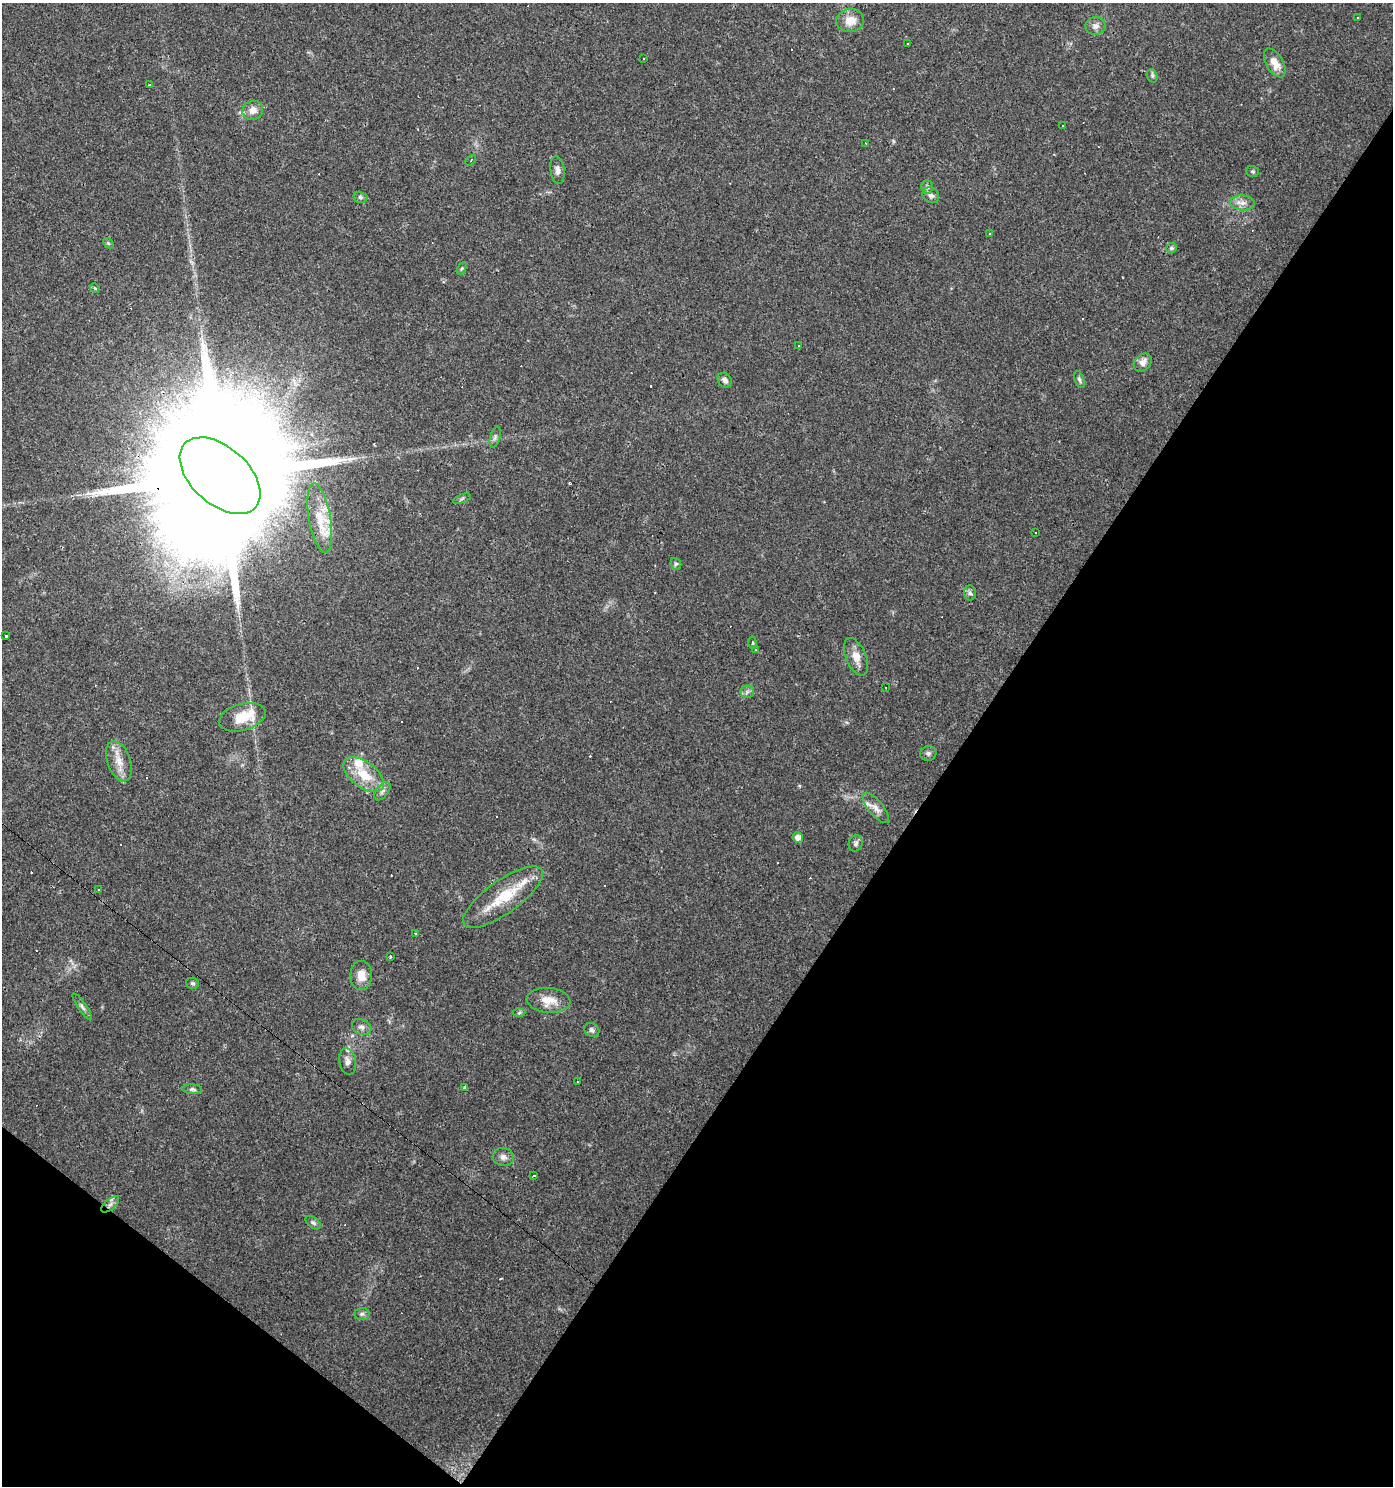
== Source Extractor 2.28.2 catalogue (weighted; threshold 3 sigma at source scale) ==
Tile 15 of 4 x 4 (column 3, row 4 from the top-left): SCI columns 3029-4419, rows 1-1484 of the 5988 x 5939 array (HDU 1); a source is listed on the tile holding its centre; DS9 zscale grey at full resolution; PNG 1395 x 1488 px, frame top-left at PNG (2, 3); each listed source drawn as its Kron ellipse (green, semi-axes under 4 px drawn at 4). Shown black and unused: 35% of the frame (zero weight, under 3 of 4 exposures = <1% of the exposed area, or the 3 px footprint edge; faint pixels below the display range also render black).
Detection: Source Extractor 2.28.2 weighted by HDU 2 'WHT'; one run over the whole footprint, this tile lists its part. Background 0.029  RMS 0.0038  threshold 0.0173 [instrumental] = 3 sigma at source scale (4.5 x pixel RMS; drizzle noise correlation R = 1.50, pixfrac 1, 0.0396/0.0396 arcsec/px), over >= 5 px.
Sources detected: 104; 1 inside a brighter object's white glare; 32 cosmic-ray / hot-pixel residue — neither listed nor drawn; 3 inside a brighter listed object's ellipse — not listed separately; the other 68 listed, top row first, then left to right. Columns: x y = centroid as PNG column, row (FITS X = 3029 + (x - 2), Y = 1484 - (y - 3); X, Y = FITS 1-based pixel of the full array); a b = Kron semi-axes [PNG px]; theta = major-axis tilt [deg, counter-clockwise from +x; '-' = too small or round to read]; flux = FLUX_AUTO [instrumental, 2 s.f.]
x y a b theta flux
1357 17 2 2 - 0.33
850 21 14 11 7 5.2
1096 26 10 9 - 2.1
908 44 3 3 - 2
643 59 2 2 - 0.3
1275 63 16 8 -60 4.8
1152 76 7 5 -71 0.69
149 85 3 2 - 0.66
253 110 10 9 - 3.3
1063 126 2 2 - 0.3
866 143 3 2 - 0.66
471 160 6 3 48 0.43
557 170 14 7 -82 1.8
1253 171 6 5 - 0.61
927 187 7 6 - 0.97
931 195 9 7 -40 1.5
360 197 7 5 -15 0.78
1242 203 12 7 -3 2.4
989 234 3 2 - 0.42
108 243 6 4 -43 0.52
1172 248 5 5 - 0.83
462 268 6 4 59 0.51
95 288 5 4 - 0.39
799 346 3 3 - 0.56
1143 362 10 8 46 2.7
1079 379 9 4 -69 0.96
725 380 8 6 -50 1.6
495 437 11 5 73 0.99
220 476 47 28 -42 31000
462 499 9 3 21 0.59
320 518 35 11 -80 8.8
1035 533 3 2 - 0.51
676 564 6 5 - 0.72
970 593 7 6 - 1
6 636 3 3 - 1.5
752 643 6 3 -87 0.65
755 650 3 2 - 0.28
856 657 20 10 -67 4.7
885 687 2 2 - 0.3
747 692 7 6 - 1.1
242 717 24 13 15 10
928 753 8 7 - 1.1
119 761 21 11 -70 5.3
364 775 23 12 -36 10
382 791 10 6 52 1.4
876 808 18 7 -50 2.7
798 837 5 5 - 2.4
856 843 8 6 68 1.2
99 889 3 2 - 0.3
503 897 47 16 35 15
415 934 3 2 - 0.7
391 956 3 3 - 0.78
361 975 15 11 -89 4.5
193 983 6 5 - 0.75
548 1000 22 12 -5 5.8
82 1007 16 4 -56 1.3
519 1013 6 4 3 0.59
362 1027 10 7 -27 1.6
592 1030 8 6 -36 1.1
348 1061 13 8 -80 2.3
578 1081 3 2 - 0.3
464 1088 3 3 - 16
192 1089 10 5 -4 0.93
503 1157 10 9 - 1.9
534 1175 3 3 - 0.92
110 1204 11 5 41 1.5
313 1223 9 5 -36 0.96
362 1314 7 6 - 0.97
Overlapping masked pixels (flux is a lower limit): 1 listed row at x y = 220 476